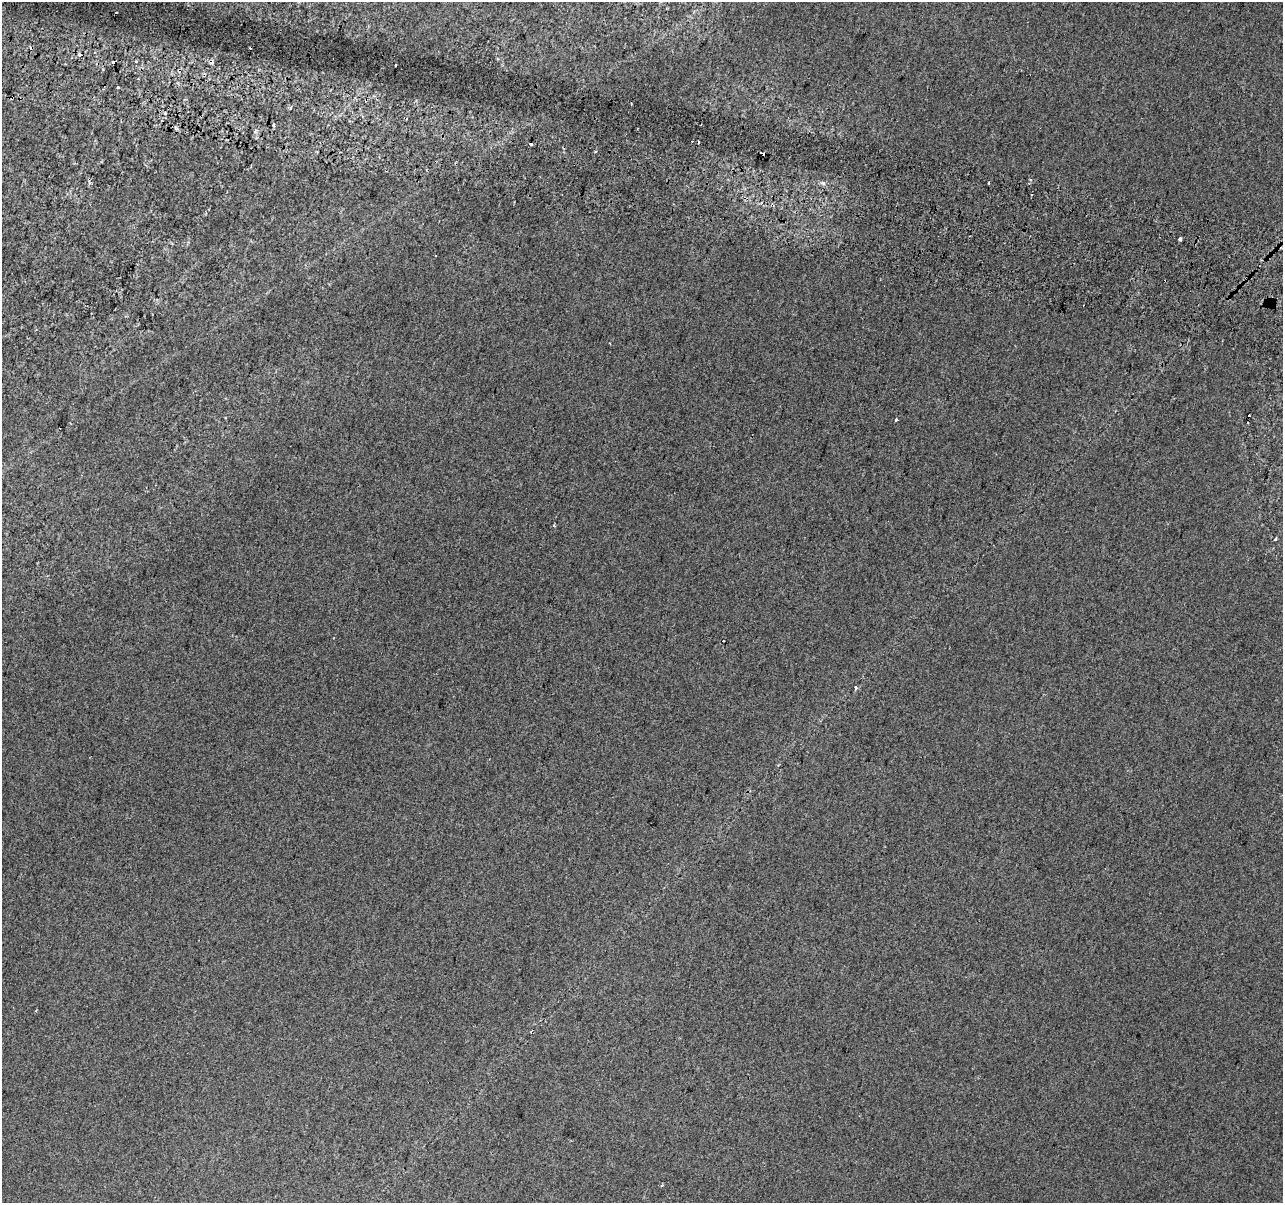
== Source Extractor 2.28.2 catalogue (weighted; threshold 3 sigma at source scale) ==
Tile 11 of 4 x 4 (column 3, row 3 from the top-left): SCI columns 2582-3862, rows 1528-2728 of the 5153 x 5395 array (HDU 1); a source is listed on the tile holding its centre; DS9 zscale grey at full resolution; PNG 1285 x 1205 px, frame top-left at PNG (2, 2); no overlay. Shown black and unused: <1% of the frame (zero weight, under 2 of 3 exposures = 2% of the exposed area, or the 3 px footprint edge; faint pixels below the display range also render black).
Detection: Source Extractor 2.28.2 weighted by HDU 2 'WHT'; one run over the whole footprint, this tile lists its part. Background 0.00743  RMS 0.007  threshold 0.0315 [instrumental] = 3 sigma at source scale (4.5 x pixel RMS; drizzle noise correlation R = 1.50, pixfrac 1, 0.0396/0.0396 arcsec/px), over >= 5 px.
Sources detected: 28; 11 cosmic-ray / hot-pixel residue — not listed; the other 17 listed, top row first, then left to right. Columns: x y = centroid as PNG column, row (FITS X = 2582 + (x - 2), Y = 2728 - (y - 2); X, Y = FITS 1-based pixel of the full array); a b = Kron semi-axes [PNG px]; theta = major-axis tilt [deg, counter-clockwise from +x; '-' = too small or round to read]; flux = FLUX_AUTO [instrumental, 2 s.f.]
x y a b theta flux
79 54 5 3 - 0.94
113 62 4 3 - 7.3
396 65 3 2 - 1.7
118 87 3 3 - 1
273 125 5 3 - 1.2
531 144 4 3 - 5.5
596 151 3 3 - 0.89
763 153 5 3 - 12
1031 180 4 3 - 0.98
823 182 4 3 - 3.7
1180 239 3 3 - 28
610 343 3 3 - 0.66
896 420 3 3 - 2.3
554 526 4 3 - 0.59
1275 539 4 3 - 0.84
856 687 5 4 - 1.1
662 1185 4 3 - 0.89
Overlapping masked pixels (flux is a lower limit): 1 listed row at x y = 763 153